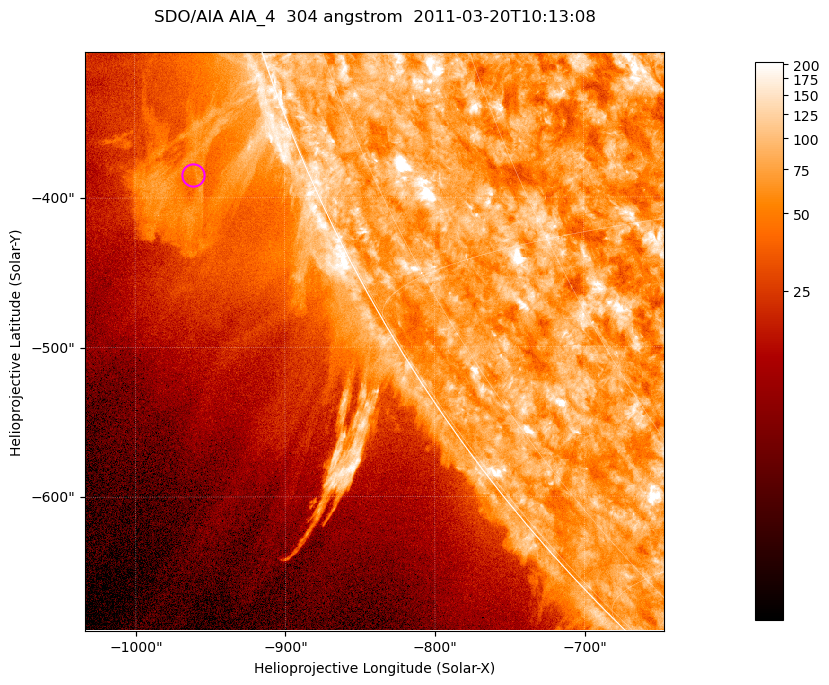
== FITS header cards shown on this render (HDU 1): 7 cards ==
TELESCOP= 'SDO/AIA '           / For AIA: SDO/AIA
INSTRUME= 'AIA_4   '           / For AIA: AIA_ATA1, AIA_ATA2, AIA_ATA3 or AIA_AT
WAVELNTH=                  304 / [angstrom] Wavelength
WAVEUNIT= 'angstrom'           / Wavelength unit: angstrom
DATE-OBS= '2011-03-20T10:13:08.123' / [ISO] Date when observation started; ISO 8
CTYPE1  = 'HPLN-TAN'           / CTYPE1; Typically HPLN
CTYPE2  = 'HPLT-TAN'           / CTYPE2; Typically HPLT

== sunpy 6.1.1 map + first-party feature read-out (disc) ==
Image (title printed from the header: SDO/AIA AIA_4  304 angstrom  2011-03-20T10:13:08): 645 x 645 px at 0.6 arcsec/px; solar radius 964 arcsec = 1606 px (partial field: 2.2% of the solar disc is inside the frame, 44% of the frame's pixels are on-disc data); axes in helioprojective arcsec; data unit not stated in the header (colour bar unlabelled)
Orientation: roll -0.132 deg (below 1 deg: not rotated)
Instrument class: DISC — disc imager (sunpy class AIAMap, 304 A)
Bright regions (active regions / flare kernels): reference = the on-disc median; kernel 5 px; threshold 5 sigma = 115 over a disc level ~74.1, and >= 1.15x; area >= 416 px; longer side >= 8 px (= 4.8 arcsec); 0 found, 0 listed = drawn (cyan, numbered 1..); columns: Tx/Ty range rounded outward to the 2 arcsec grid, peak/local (2 s.f.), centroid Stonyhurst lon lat
Off-limb structures (1.02-1.3 R_sun): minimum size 208 px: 8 found; the strongest spans PA ~110..115 deg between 1.02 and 1.13 R_sun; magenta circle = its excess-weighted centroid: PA ~110 deg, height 1.07 R_sun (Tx ~-962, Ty ~-384 arcsec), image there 1.9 x the reference